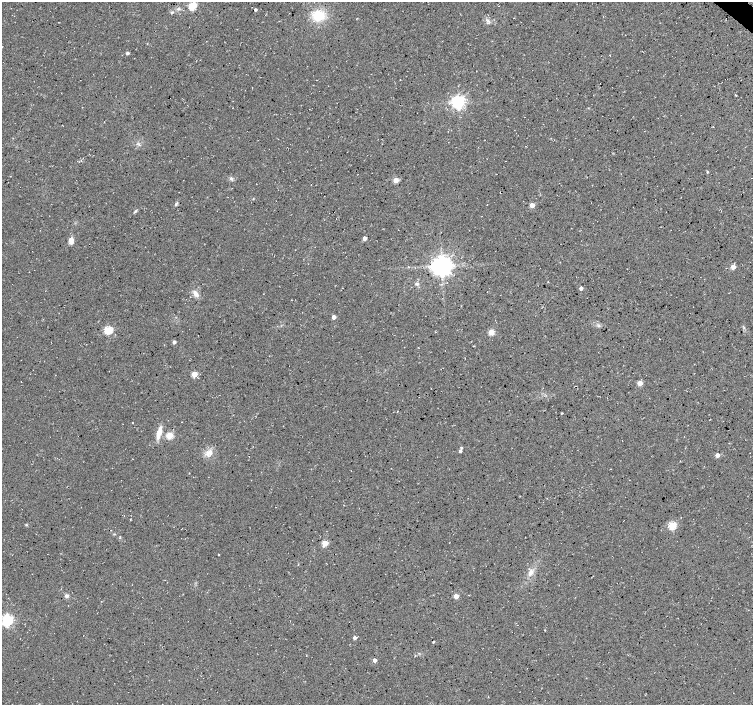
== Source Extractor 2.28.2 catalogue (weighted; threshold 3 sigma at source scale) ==
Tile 10 of 4 x 4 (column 2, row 3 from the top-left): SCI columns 1507-3007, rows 1641-3045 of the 6008 x 6025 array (HDU 1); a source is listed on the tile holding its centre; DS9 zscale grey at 2 x 2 block average (1 PNG px = mean of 2 x 2 image px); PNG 755 x 707 px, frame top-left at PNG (2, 2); no overlay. Shown black and unused: <1% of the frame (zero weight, under 3 of 4 exposures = <1% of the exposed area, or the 3 px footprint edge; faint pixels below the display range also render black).
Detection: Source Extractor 2.28.2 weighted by HDU 2 'WHT'; one run over the whole footprint, this tile lists its part. Background 0.0552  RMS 0.0068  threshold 0.0305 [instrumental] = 3 sigma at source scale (4.5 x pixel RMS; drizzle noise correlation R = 1.50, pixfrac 1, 0.0396/0.0396 arcsec/px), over >= 5 px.
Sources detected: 56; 2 cosmic-ray / hot-pixel residue — not listed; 1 inside a brighter listed object's ellipse — not listed separately; the other 53 listed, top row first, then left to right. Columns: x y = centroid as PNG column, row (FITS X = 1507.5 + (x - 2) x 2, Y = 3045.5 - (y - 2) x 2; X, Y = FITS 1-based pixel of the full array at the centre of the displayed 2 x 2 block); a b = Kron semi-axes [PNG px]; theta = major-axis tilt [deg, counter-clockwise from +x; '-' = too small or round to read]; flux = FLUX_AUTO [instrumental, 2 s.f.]
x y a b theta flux
192 6 4 3 - 64
178 9 5 3 - 2.7
255 10 2 2 - 3.5
172 12 5 3 - 2.1
318 15 12 10 -6 41
488 21 4 3 - 2.8
127 53 3 2 - 4.4
458 102 4 4 - 450
707 172 3 2 - 1.6
231 178 5 4 - 2.9
396 180 3 3 - 27
176 204 5 3 - 2.5
487 205 2 2 - 0.48
532 205 3 3 - 20
135 211 5 3 - 2.1
365 238 3 3 - 12
71 241 8 5 84 8.7
560 262 2 2 - 0.57
442 266 5 5 - 1400
733 267 3 3 - 19
417 284 5 4 - 2.9
581 288 2 2 - 6.9
195 293 9 6 -58 7.9
334 317 3 3 - 14
599 325 3 2 - 1.6
108 330 3 3 - 100
491 332 3 3 - 38
659 339 2 2 - 0.56
174 342 3 2 - 5.9
194 374 3 3 - 39
640 383 3 3 - 21
397 411 2 2 - 0.76
132 423 2 2 - 0.8
159 433 15 5 75 15
170 435 3 3 - 59
461 448 3 2 - 2
460 451 3 3 - 3.3
208 453 8 6 62 9.7
717 455 3 3 - 15
629 480 2 2 - 0.5
26 525 4 3 - 1.3
672 525 3 3 - 80
120 538 2 2 - 0.98
325 543 3 3 - 43
219 555 2 2 - 0.92
531 572 9 6 56 9.2
66 596 4 4 - 4.2
456 596 3 3 - 24
7 620 4 4 - 290
545 630 2 2 - 0.96
354 638 3 3 - 5.3
433 642 2 2 - 1.9
375 660 3 3 - 9.2
Isophote crosses this tile's border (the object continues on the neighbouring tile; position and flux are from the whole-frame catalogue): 1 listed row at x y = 192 6